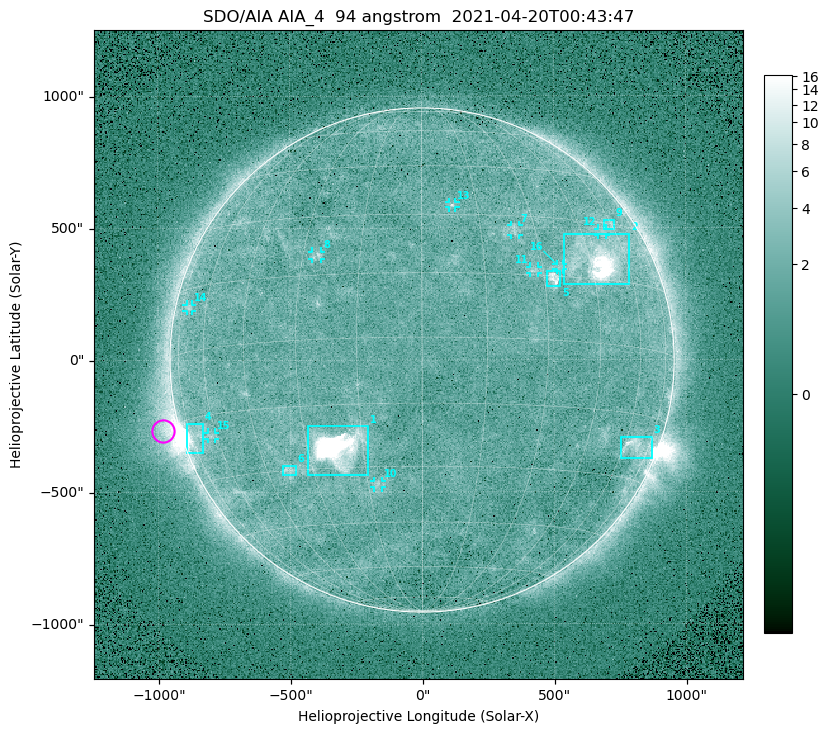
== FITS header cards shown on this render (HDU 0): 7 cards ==
TELESCOP= 'SDO/AIA '
INSTRUME= 'AIA_4   '
WAVELNTH=                   94
WAVEUNIT= 'angstrom'
DATE-OBS= '2021-04-20T00:43:47.12'
CTYPE1  = 'HPLN-TAN'
CTYPE2  = 'HPLT-TAN'

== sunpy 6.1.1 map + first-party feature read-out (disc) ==
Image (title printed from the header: SDO/AIA AIA_4  94 angstrom  2021-04-20T00:43:47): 512 x 512 px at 4.8 arcsec/px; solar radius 955 arcsec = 199 px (full disc in frame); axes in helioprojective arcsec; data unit not stated in the header (colour bar unlabelled)
Orientation: roll -0.138 deg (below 1 deg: not rotated)
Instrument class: DISC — disc imager (sunpy class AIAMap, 94 A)
Bright regions (active regions / flare kernels): reference = the median radial profile (limb darkening/brightening removed); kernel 5 px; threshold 5 sigma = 2.41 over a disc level ~1.71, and >= 1.15x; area >= 9 px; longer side >= 5 px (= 24 arcsec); searched inside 0.97 R_sun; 16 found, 16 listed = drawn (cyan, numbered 1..; 9 of them under ~33 arcsec drawn as corner ticks so the feature stays visible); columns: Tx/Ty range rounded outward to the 10 arcsec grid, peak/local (2 s.f.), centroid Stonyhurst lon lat
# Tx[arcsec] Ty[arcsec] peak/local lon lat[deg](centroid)
1 -430..-200 -440..-250 274 -22 -25
2 540..790 280..480 25 +48 +20
3 750..870 -380..-290 4.5 +67 -22
4 -900..-830 -350..-240 7.4 -72 -19
5 470..530 280..340 5.8 +33 +15
6 -530..-480 -440..-400 3.1 -37 -30
7 340..370 470..510 2.9 +24 +26
8 -420..-380 380..410 3 -26 +20
9 690..730 490..530 2.4 +59 +30
10 -180..-150 -480..-450 3 -12 -34
11 410..440 330..360 2.9 +27 +16
12 670..700 470..500 2.7 +54 +27
13 100..130 580..600 2.9 +8 +33
14 -890..-870 180..210 2.6 -70 +10
15 -810..-780 -300..-270 2.5 -63 -20
16 510..540 340..360 2.6 +35 +17
Off-limb structures (1.02-1.3 R_sun): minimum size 50 px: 6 found; the strongest spans PA ~90..115 deg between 1.02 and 1.21 R_sun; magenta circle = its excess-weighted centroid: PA ~105 deg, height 1.06 R_sun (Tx ~-980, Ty ~-270 arcsec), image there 4.8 x the reference